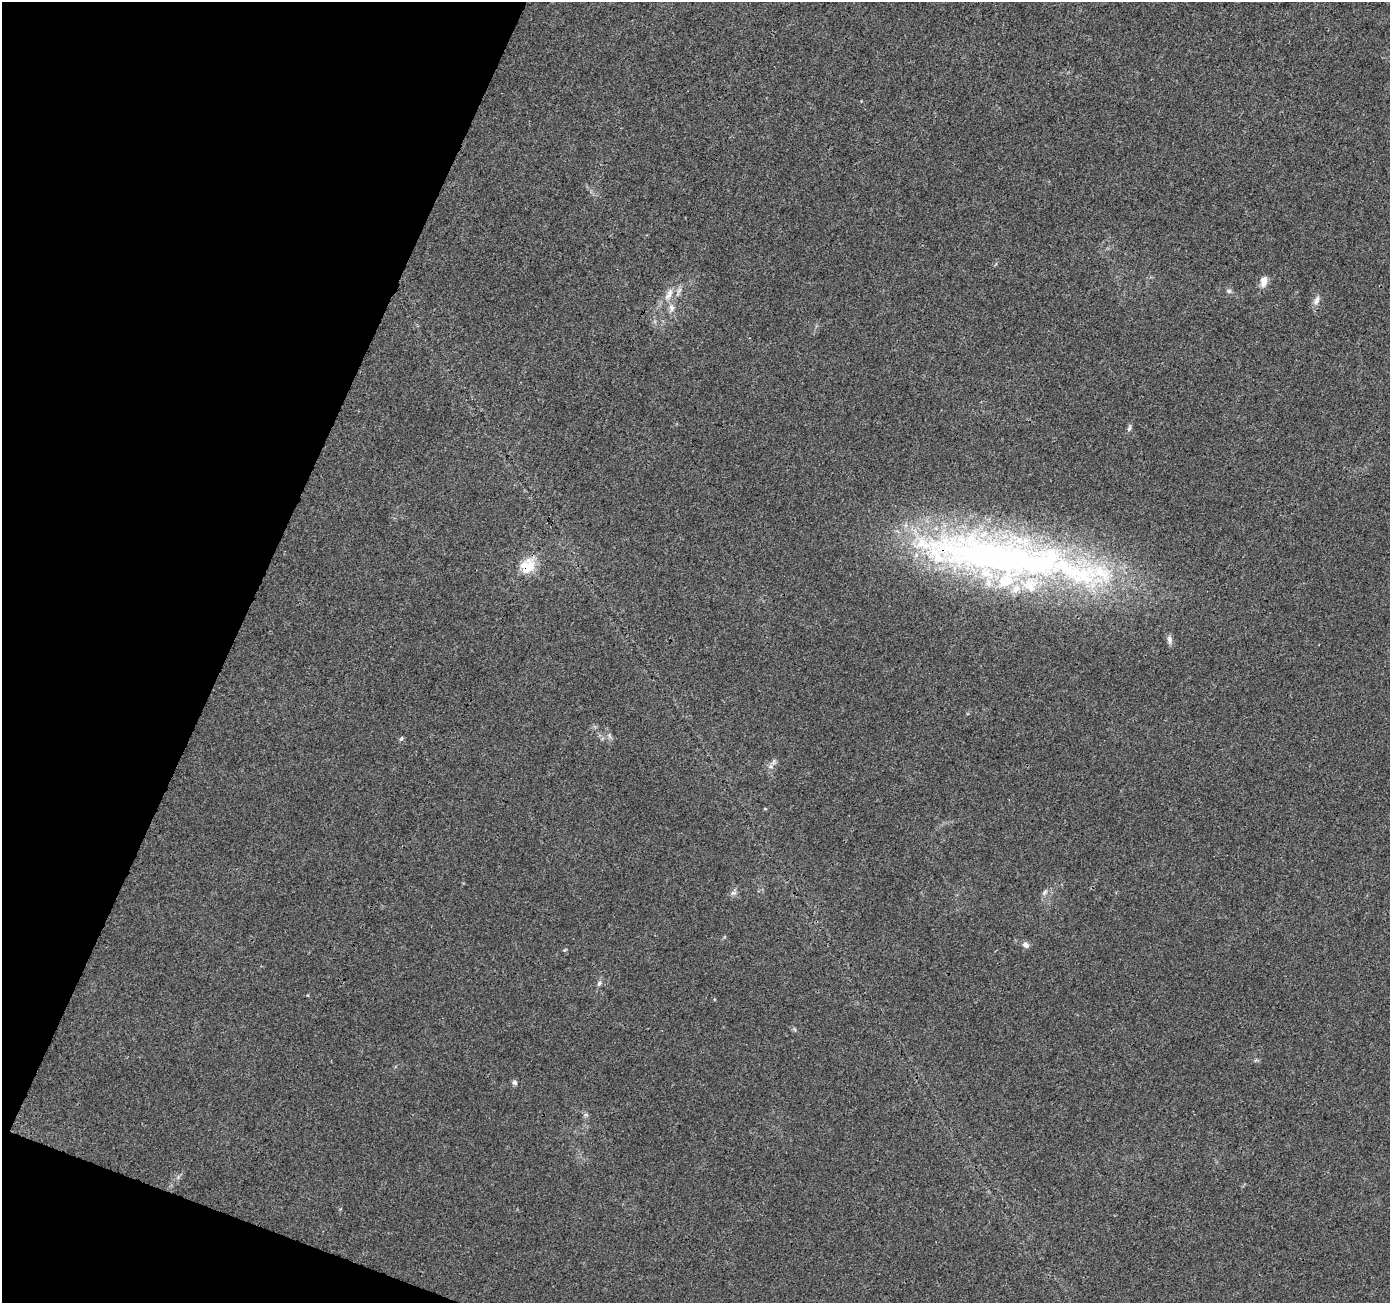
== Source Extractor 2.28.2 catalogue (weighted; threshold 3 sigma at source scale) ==
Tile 9 of 4 x 4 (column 1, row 3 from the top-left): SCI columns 1-1388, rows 1512-2812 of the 5559 x 5690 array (HDU 1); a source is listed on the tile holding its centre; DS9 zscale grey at full resolution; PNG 1392 x 1305 px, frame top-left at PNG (2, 2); no overlay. Shown black and unused: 19% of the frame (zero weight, under 3 of 4 exposures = <1% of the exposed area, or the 3 px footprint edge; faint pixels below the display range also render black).
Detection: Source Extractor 2.28.2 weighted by HDU 2 'WHT'; one run over the whole footprint, this tile lists its part. Background 0.00725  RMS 0.0028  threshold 0.0125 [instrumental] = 3 sigma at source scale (4.5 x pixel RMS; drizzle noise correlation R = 1.50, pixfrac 1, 0.0396/0.0396 arcsec/px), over >= 5 px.
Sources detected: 22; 5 inside a brighter listed object's ellipse — not listed separately; the other 17 listed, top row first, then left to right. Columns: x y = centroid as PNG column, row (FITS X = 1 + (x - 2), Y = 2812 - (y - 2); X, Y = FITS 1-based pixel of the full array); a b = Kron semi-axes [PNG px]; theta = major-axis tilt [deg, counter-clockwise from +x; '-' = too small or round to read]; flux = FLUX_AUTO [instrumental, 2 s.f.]
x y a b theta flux
1264 279 11 10 - 1.6
1229 291 6 5 - 0.57
669 294 19 7 61 2.6
1317 300 14 7 70 1.4
671 308 11 7 -73 1.5
1129 428 9 5 66 0.65
999 558 225 43 -8 170
527 566 21 18 27 5.9
1169 639 12 6 -85 1.1
402 738 6 3 71 0.36
774 762 9 4 81 0.67
1045 892 9 5 50 0.77
733 893 9 6 17 0.82
1025 944 9 6 -45 1.1
599 983 8 5 52 0.7
515 1082 7 6 - 0.63
586 1115 7 4 0 0.46
Overlapping masked pixels (flux is a lower limit): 2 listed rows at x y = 999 558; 527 566